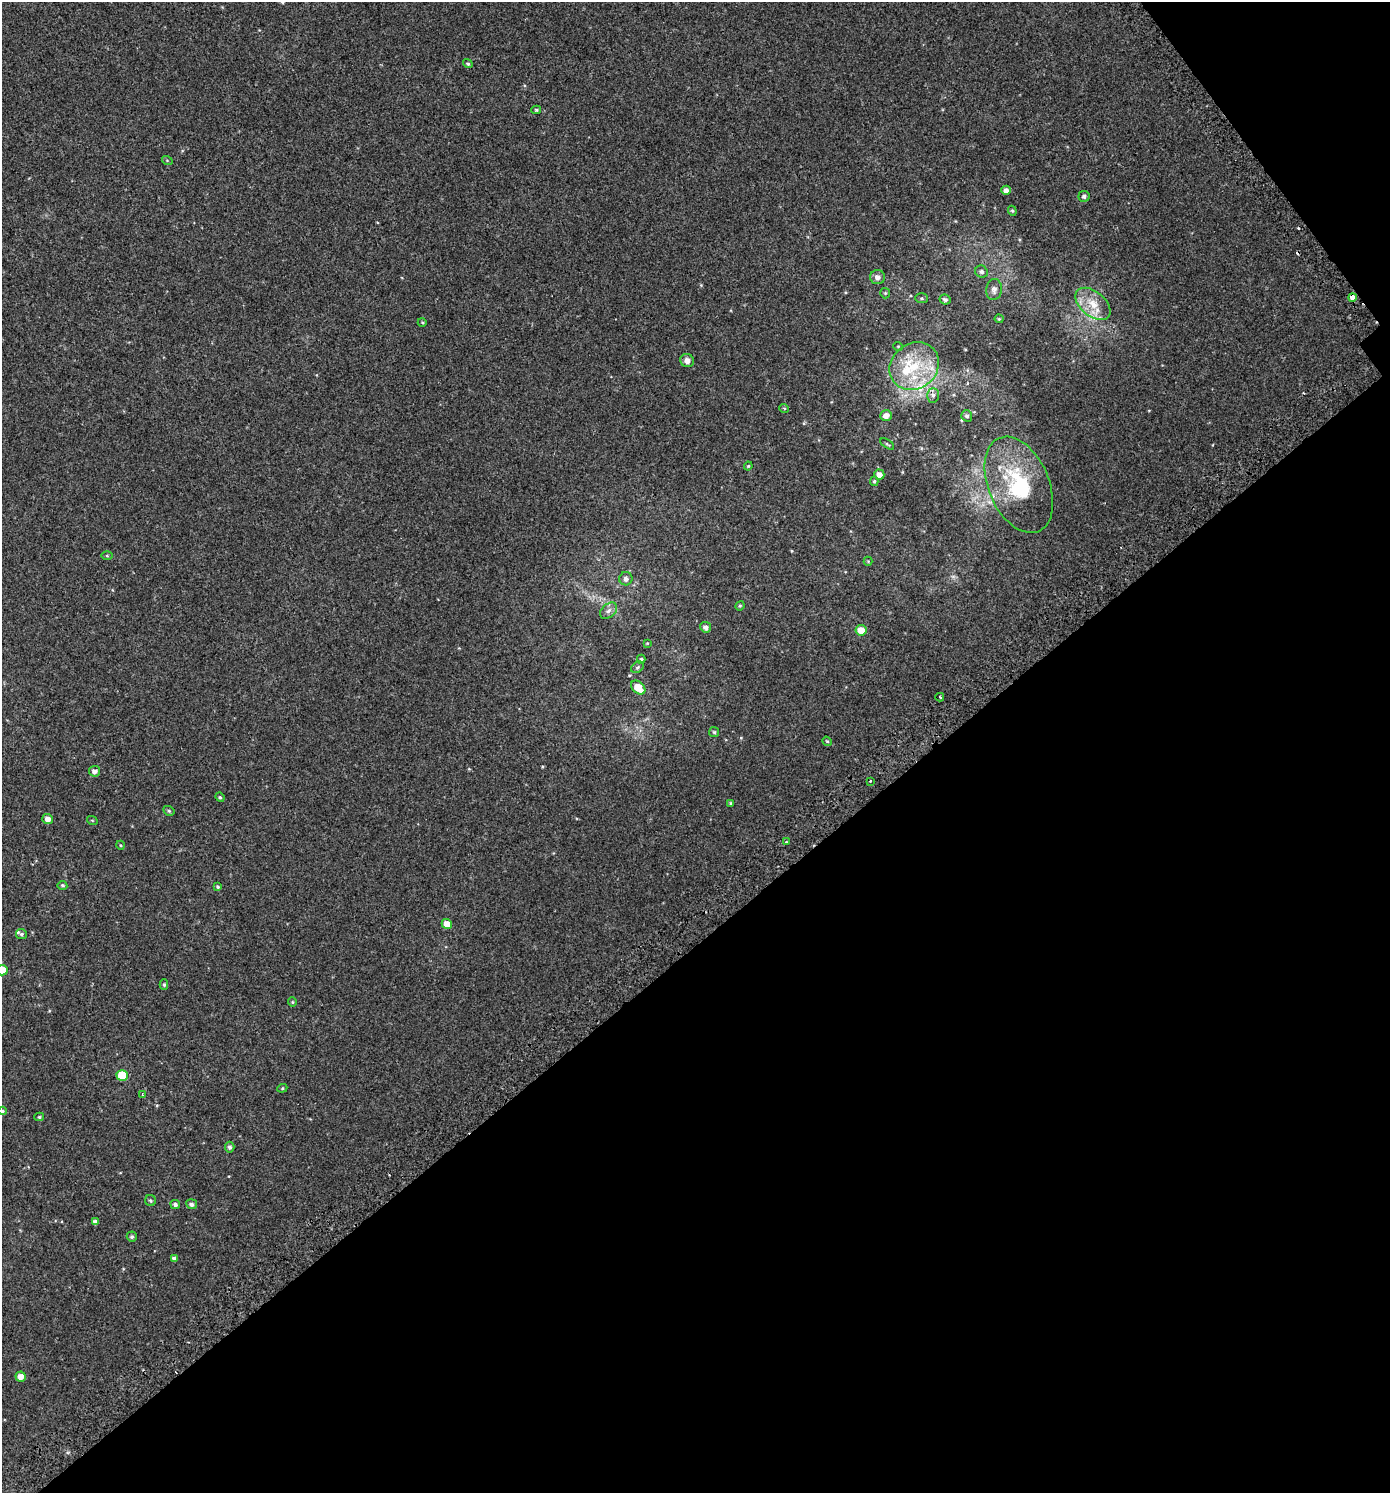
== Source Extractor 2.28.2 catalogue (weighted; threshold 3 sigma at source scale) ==
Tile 12 of 4 x 4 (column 4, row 3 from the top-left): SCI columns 4428-5815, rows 1551-3041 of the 6014 x 6073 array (HDU 1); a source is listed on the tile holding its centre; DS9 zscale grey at full resolution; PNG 1392 x 1495 px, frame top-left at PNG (2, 2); each listed source drawn as its Kron ellipse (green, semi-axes under 4 px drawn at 4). Shown black and unused: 39% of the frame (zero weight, under 2 of 3 exposures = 3% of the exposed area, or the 3 px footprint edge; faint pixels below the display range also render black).
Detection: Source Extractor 2.28.2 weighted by HDU 2 'WHT'; one run over the whole footprint, this tile lists its part. Background 0.00247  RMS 0.0043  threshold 0.0193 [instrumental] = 3 sigma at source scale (4.5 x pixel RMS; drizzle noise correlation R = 1.50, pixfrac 1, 0.0396/0.0396 arcsec/px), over >= 5 px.
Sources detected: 80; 3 cosmic-ray / hot-pixel residue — neither listed nor drawn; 6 inside a brighter listed object's ellipse — not listed separately; the other 71 listed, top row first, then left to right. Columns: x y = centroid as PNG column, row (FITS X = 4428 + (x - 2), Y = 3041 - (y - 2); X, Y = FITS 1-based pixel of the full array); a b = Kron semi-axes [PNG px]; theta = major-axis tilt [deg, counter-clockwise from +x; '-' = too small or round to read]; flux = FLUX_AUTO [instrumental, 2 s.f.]
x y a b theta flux
468 64 5 4 - 0.67
536 110 5 4 - 0.56
167 160 5 3 - 0.38
1006 190 4 4 - 1.5
1084 196 5 5 - 1
1012 211 5 4 - 0.53
981 272 6 6 - 0.96
878 277 7 7 - 1.9
994 289 10 8 85 1.8
885 293 5 5 - 0.48
1352 297 4 4 - 6.1
922 298 6 5 - 0.69
945 300 5 4 - 0.87
1093 304 20 12 -40 7.7
999 319 4 4 - 0.41
422 322 4 3 - 0.4
898 346 5 3 - 0.35
687 360 7 6 - 2.1
914 366 26 22 37 19
933 395 7 6 - 1.2
784 408 5 3 - 0.38
886 416 6 5 - 2.4
967 416 5 5 - 0.91
887 444 8 3 -33 0.49
748 466 4 4 - 0.43
879 475 5 5 - 2.6
874 481 5 4 - 0.57
1019 485 51 30 -67 34
107 556 5 3 - 0.41
868 561 4 4 - 0.38
626 579 7 6 - 1.4
740 606 5 4 - 0.5
609 611 10 6 40 1.6
706 627 5 5 - 1.7
861 630 6 5 - 4.1
647 643 4 3 - 0.28
641 659 4 4 - 0.56
637 667 7 5 36 0.69
638 687 8 5 -42 6.9
940 697 4 3 - 1.2
714 732 5 5 - 0.58
827 741 5 4 - 0.45
95 771 5 5 - 1.7
870 781 3 2 - 0.56
220 797 5 4 - 0.54
731 803 4 3 - 0.43
169 811 6 4 -29 0.62
47 819 5 5 - 2.2
92 820 5 3 - 0.38
786 842 3 3 - 0.53
120 845 4 3 - 0.34
62 885 5 4 - 0.6
217 887 4 4 - 0.55
447 924 5 5 - 4
21 934 5 5 - 0.73
2 970 5 5 - 8.2
164 985 5 4 - 0.64
292 1002 4 4 - 0.42
122 1075 5 5 - 12
282 1088 5 4 - 0.49
142 1095 4 3 - 0.39
2 1111 4 4 - 0.44
39 1117 5 4 - 0.53
230 1147 5 5 - 1
150 1201 5 5 - 0.75
175 1204 5 4 - 0.97
192 1204 5 5 - 1.2
95 1222 4 4 - 1.2
132 1237 5 5 - 0.86
174 1258 4 4 - 1
20 1377 5 5 - 2.7
Overlapping masked pixels (flux is a lower limit): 1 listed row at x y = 1352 297
Isophote crosses this tile's border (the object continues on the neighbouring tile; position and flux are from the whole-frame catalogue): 2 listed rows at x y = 2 970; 2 1111